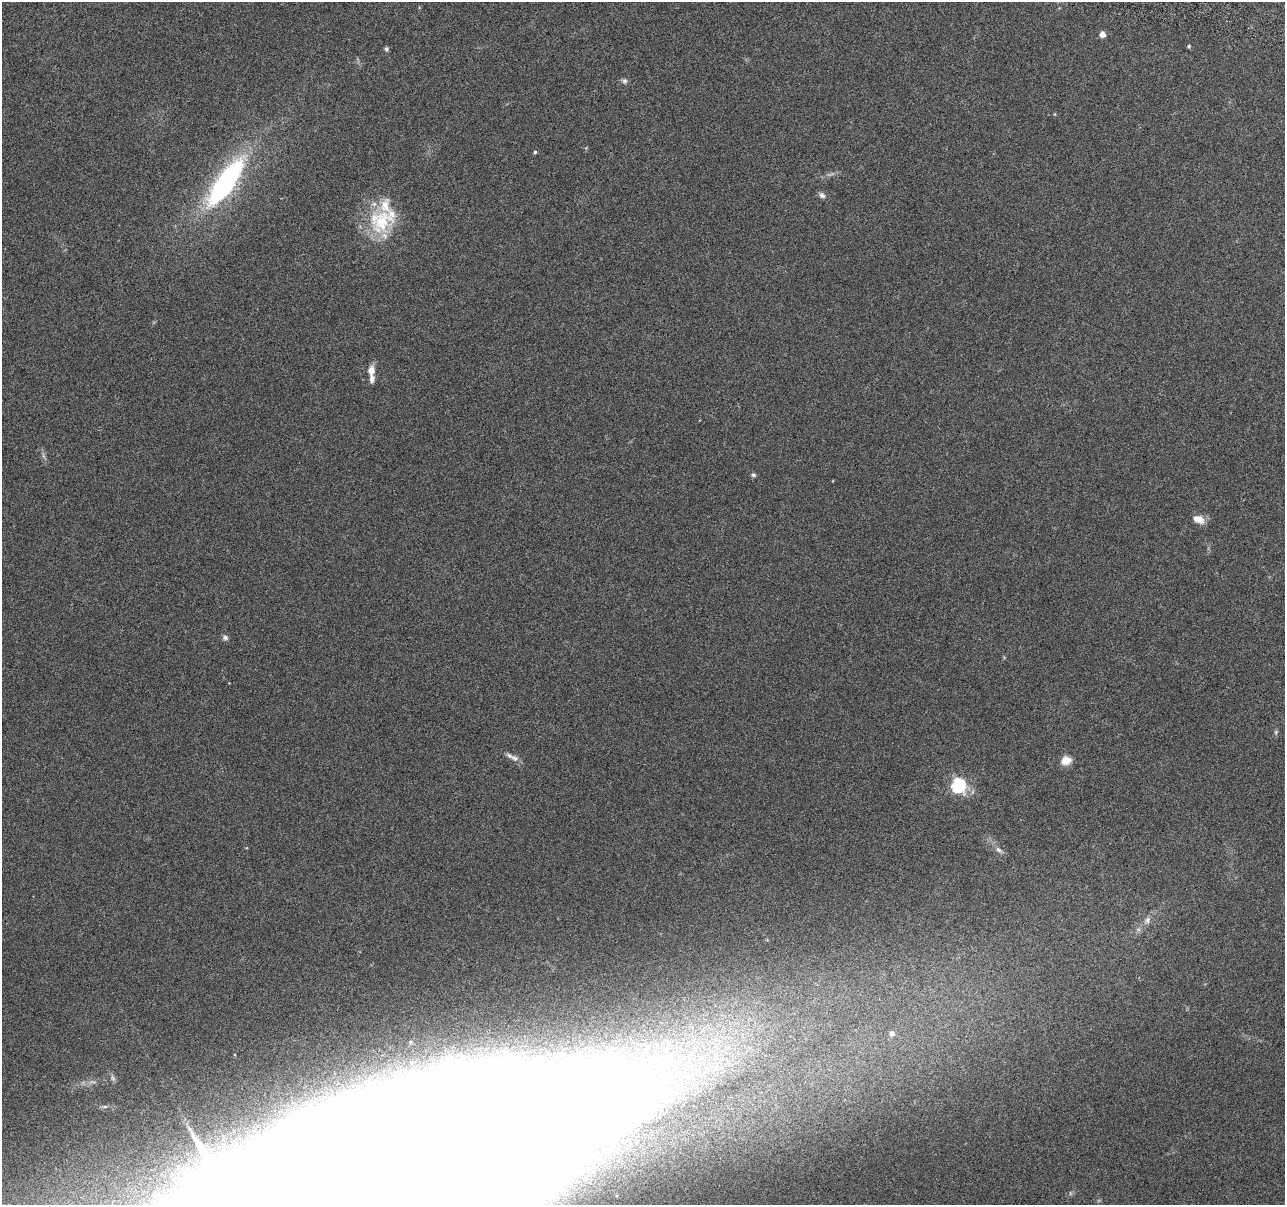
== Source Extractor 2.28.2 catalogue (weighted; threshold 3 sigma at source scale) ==
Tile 10 of 4 x 4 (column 2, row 3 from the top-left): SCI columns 1300-2582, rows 1483-2685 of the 5170 x 5431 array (HDU 1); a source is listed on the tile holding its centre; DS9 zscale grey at full resolution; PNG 1287 x 1207 px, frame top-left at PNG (2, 2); no overlay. Nothing masked; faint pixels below the display range render black.
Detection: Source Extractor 2.28.2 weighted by HDU 2 'WHT'; one run over the whole footprint, this tile lists its part. Background 0.0304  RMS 0.004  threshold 0.0163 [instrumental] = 3 sigma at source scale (4.09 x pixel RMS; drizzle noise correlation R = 1.36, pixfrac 0.8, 0.0396/0.0396 arcsec/px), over >= 5 px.
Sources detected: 23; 3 inside a brighter listed object's ellipse — not listed separately; the other 20 listed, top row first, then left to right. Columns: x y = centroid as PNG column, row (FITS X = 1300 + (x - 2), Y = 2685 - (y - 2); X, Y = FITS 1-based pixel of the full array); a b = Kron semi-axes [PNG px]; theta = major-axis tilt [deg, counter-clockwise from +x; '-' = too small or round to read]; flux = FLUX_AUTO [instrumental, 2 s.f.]
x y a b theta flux
1102 34 5 5 - 2.8
1189 46 5 4 - 0.5
386 49 5 4 - 0.87
625 81 8 7 - 0.99
535 152 4 4 - 0.52
225 183 55 18 55 70
822 195 10 7 -43 1.3
382 220 42 30 35 23
371 371 11 7 82 3.2
753 475 6 5 - 0.82
1198 519 14 9 -23 3.5
225 637 8 6 -35 1.1
1276 732 6 5 - 0.6
514 758 13 8 -28 1.9
1066 760 12 10 18 3.8
958 785 7 6 - 71
999 850 11 6 -34 1.4
1147 920 11 7 56 1.9
892 1033 7 6 - 1.7
423 1158 245 69 17 9000
Isophote crosses this tile's border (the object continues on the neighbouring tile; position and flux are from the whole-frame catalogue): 1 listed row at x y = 423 1158